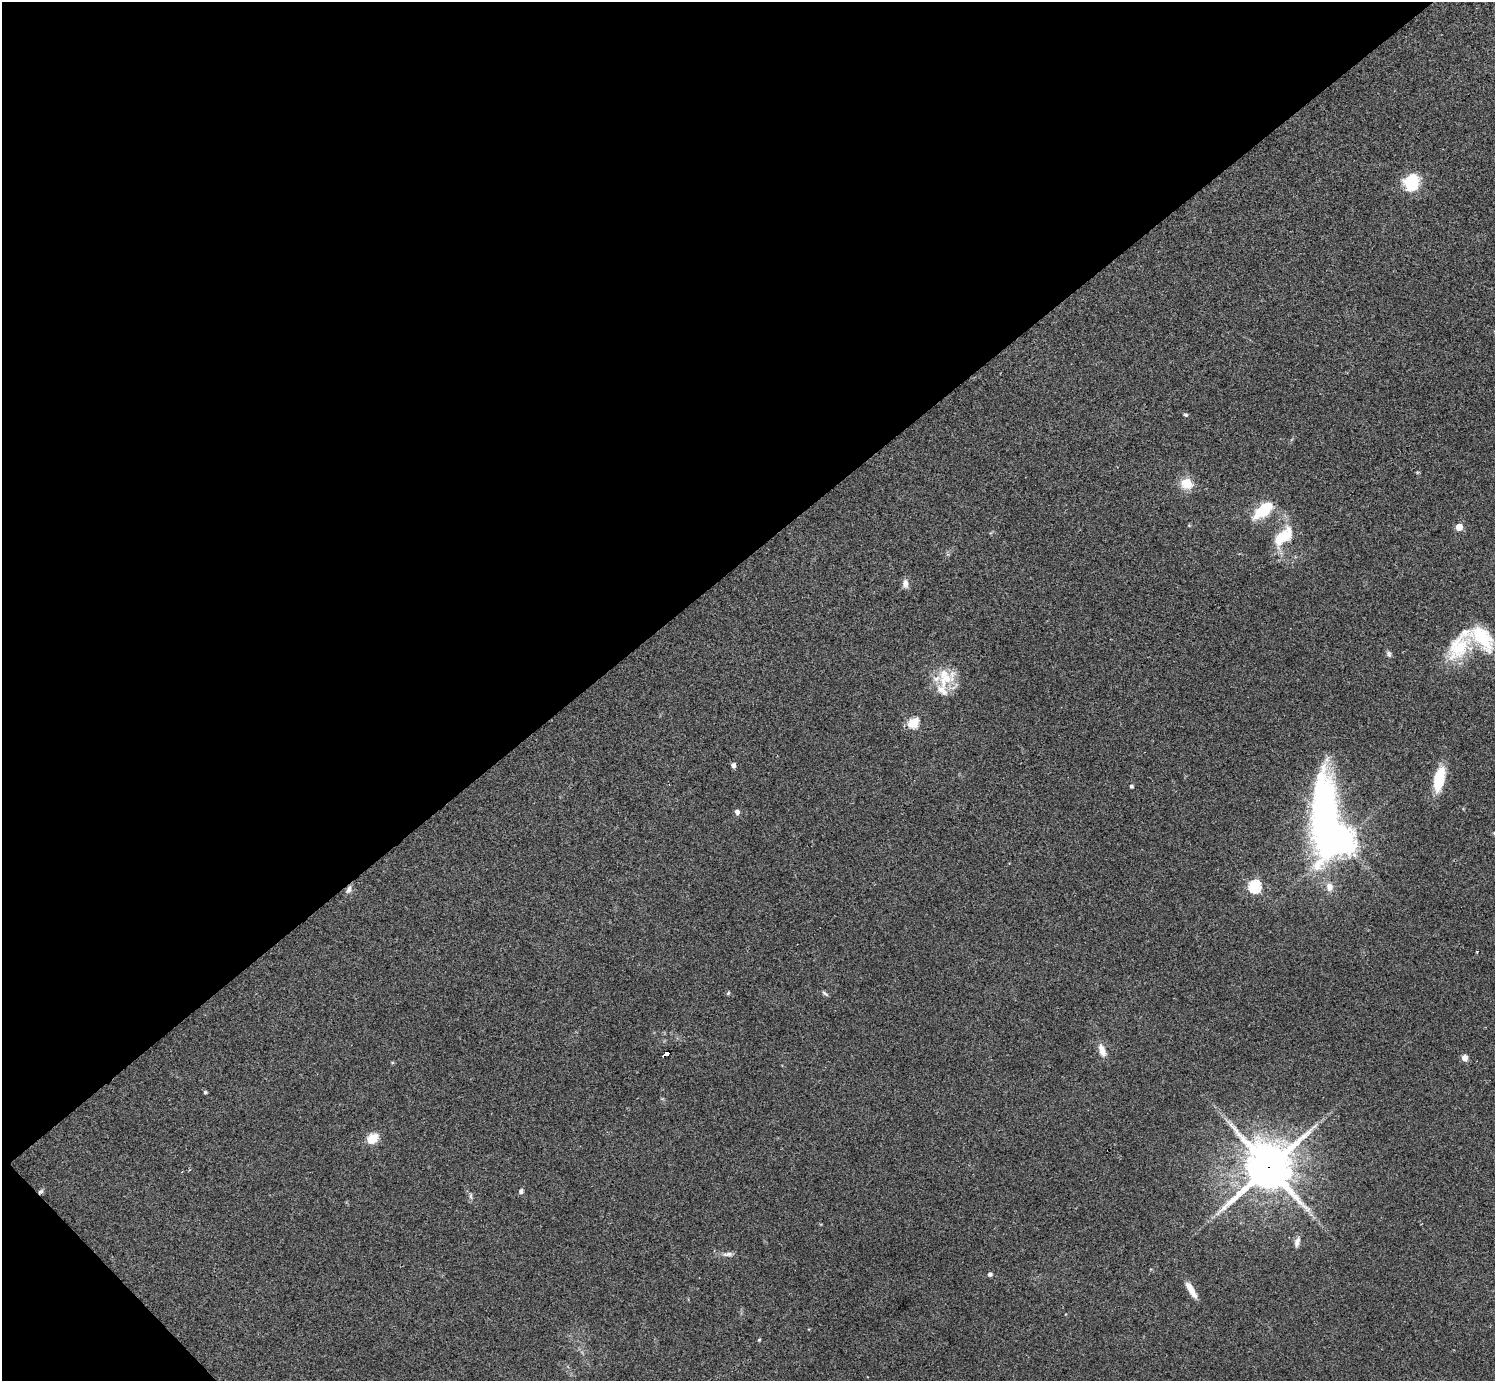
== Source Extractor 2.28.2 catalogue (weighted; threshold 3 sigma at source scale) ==
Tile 5 of 4 x 4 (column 1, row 2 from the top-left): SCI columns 1-1493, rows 2917-4295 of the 5974 x 5972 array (HDU 1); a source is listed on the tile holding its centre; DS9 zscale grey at full resolution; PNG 1497 x 1383 px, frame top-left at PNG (2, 2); no overlay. Shown black and unused: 42% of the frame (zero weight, under 2 of 3 exposures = <1% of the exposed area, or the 3 px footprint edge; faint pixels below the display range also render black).
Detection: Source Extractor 2.28.2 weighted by HDU 2 'WHT'; one run over the whole footprint, this tile lists its part. Background 0.0473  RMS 0.0066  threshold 0.0298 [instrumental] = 3 sigma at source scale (4.5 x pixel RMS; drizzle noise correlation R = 1.50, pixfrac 1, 0.05/0.05 arcsec/px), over >= 5 px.
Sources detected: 39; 1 inside a brighter object's white glare — not listed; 3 inside a brighter listed object's ellipse — not listed separately; the other 35 listed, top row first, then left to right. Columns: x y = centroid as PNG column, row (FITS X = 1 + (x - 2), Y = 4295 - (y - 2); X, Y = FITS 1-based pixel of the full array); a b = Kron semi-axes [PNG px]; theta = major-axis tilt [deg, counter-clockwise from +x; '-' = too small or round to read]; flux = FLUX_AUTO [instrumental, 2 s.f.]
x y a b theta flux
1412 182 19 17 78 22
1186 415 5 4 - 0.95
1187 484 16 13 -20 11
1264 510 27 12 39 22
1459 527 5 5 - 13
1283 536 27 14 43 22
905 583 12 7 -84 3.5
1459 647 38 24 54 33
1389 654 8 5 -60 1.7
945 678 28 23 56 20
913 723 6 5 - 46
733 765 5 4 - 2.8
1439 779 23 9 78 29
1131 786 4 4 - 1.5
737 812 5 5 - 2.6
1342 841 9 8 - 710
1255 886 6 6 - 88
1329 887 11 9 90 4.8
349 889 11 6 69 2.7
728 993 5 4 - 1
825 993 10 4 -32 1.3
1102 1050 17 8 -71 5.6
666 1053 5 3 - 94
1465 1058 6 6 - 4.5
205 1092 4 4 - 1.1
373 1138 14 10 34 9.7
1269 1167 16 15 - 2900
521 1191 5 4 - 2.5
40 1192 8 5 37 1.5
470 1196 7 4 90 1.3
1297 1242 13 7 73 3.6
728 1254 16 5 5 3
990 1274 4 4 - 2.2
1191 1290 21 6 -59 7.7
759 1340 4 4 - 0.71
Overlapping masked pixels (flux is a lower limit): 4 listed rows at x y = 349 889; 666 1053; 1269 1167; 40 1192